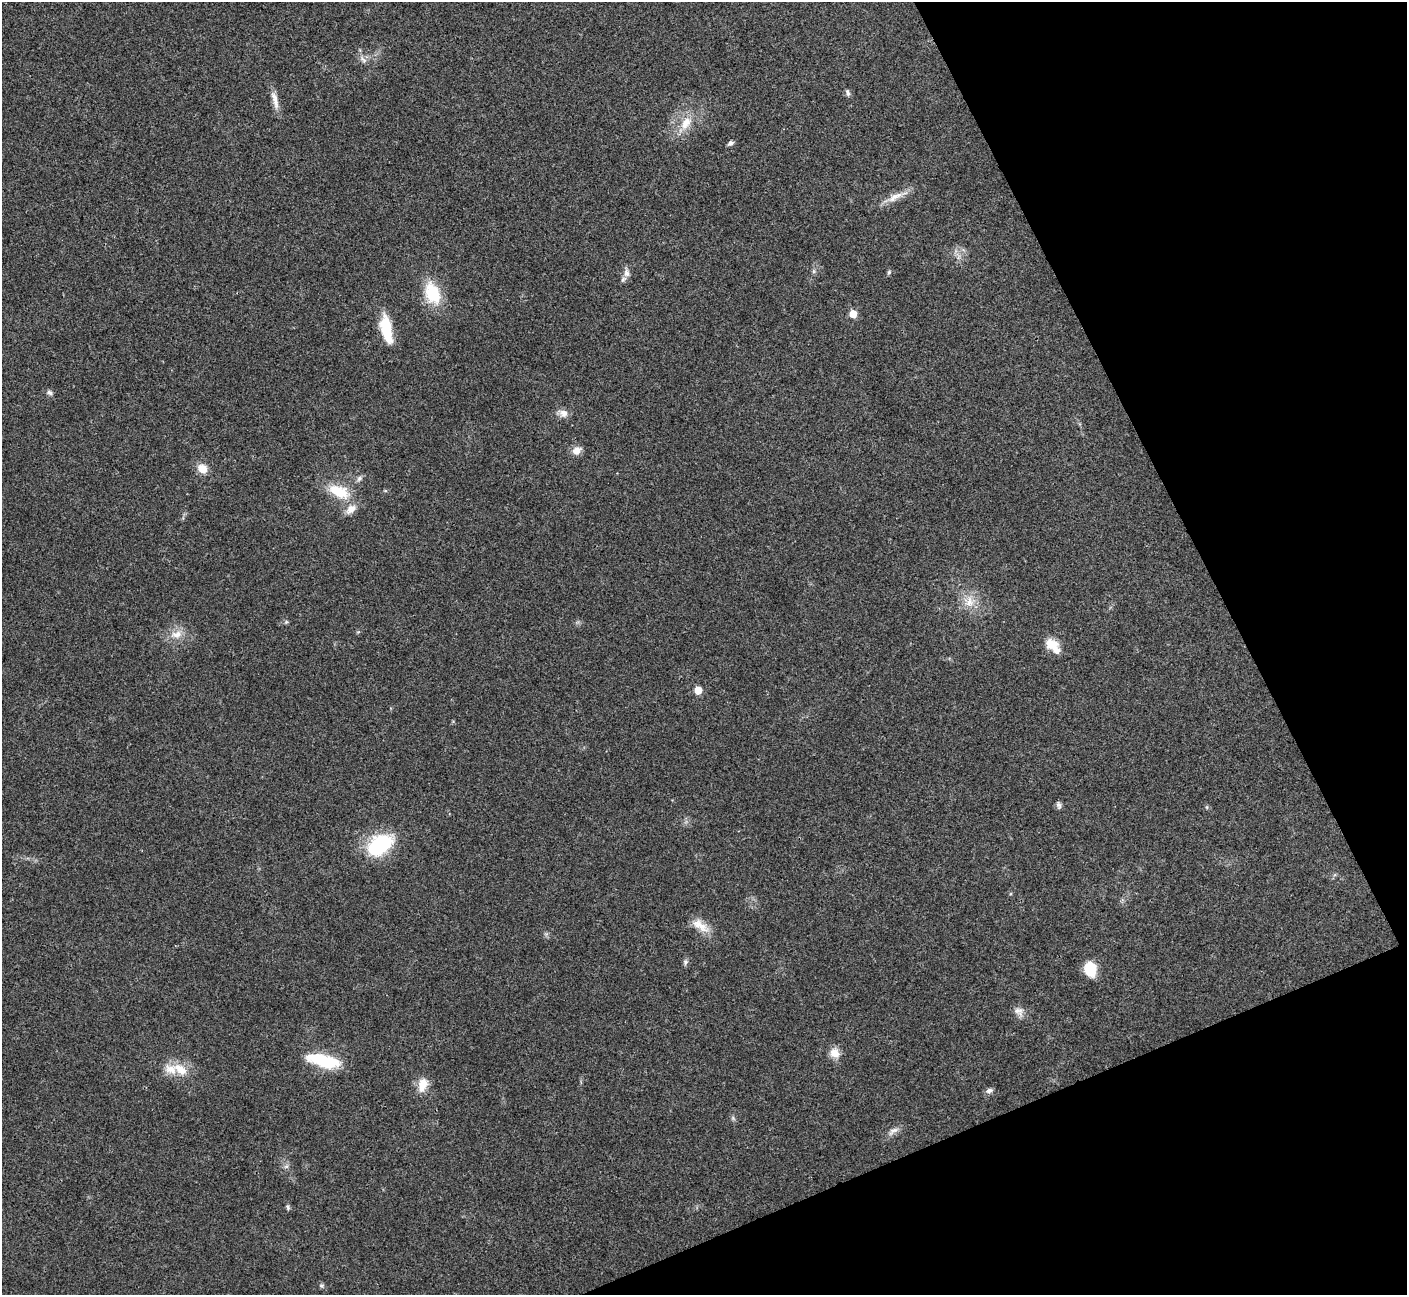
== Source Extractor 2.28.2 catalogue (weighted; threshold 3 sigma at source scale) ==
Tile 12 of 4 x 4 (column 4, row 3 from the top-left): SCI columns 4218-5622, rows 1450-2742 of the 5628 x 5617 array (HDU 1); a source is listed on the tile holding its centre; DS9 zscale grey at full resolution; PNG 1409 x 1297 px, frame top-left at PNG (2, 2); no overlay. Shown black and unused: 21% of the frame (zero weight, under 3 of 4 exposures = <1% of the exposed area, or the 3 px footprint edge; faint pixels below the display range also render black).
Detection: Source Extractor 2.28.2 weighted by HDU 2 'WHT'; one run over the whole footprint, this tile lists its part. Background 0.0214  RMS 0.004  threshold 0.0181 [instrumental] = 3 sigma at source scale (4.5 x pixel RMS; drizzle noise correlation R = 1.50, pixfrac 1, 0.05/0.05 arcsec/px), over >= 5 px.
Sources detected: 40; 1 inside a brighter listed object's ellipse — not listed separately; the other 39 listed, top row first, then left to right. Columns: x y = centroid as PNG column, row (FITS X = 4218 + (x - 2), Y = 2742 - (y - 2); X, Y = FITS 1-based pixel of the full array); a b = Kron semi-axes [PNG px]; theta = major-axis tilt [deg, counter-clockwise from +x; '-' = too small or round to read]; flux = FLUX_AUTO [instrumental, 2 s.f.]
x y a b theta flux
363 59 13 4 -52 1.3
848 93 9 5 -78 1.1
275 100 26 7 -75 3.7
686 123 21 12 56 7.2
730 143 7 5 28 1.1
895 197 27 8 28 4.9
814 271 7 4 72 0.7
889 272 7 4 46 0.63
626 273 12 8 -85 2.3
432 293 27 17 -68 15
853 314 6 5 - 6.3
386 329 35 12 -79 13
50 393 8 6 -43 1.1
563 413 13 10 -26 2.6
577 450 11 9 32 3.1
202 469 11 10 - 4.5
359 478 9 6 49 1.1
339 491 26 14 -25 12
351 509 15 9 41 3.7
969 602 17 11 -90 5.5
286 622 5 4 - 0.53
176 634 16 10 10 4.5
1053 646 20 11 -46 6.9
698 690 6 5 - 5.9
1059 805 10 6 -76 1.1
380 845 31 20 34 25
700 925 26 11 -36 5.6
685 962 8 6 68 1
1090 969 15 12 -83 9.7
1019 1011 15 10 -40 2.7
835 1053 12 10 -38 4.3
324 1061 39 13 -13 18
180 1069 22 12 -36 7.2
422 1085 19 11 71 5.1
989 1091 10 6 20 1.3
893 1131 16 6 28 2.2
286 1167 7 4 19 0.76
288 1207 8 4 -76 0.77
322 1286 7 5 1 0.76